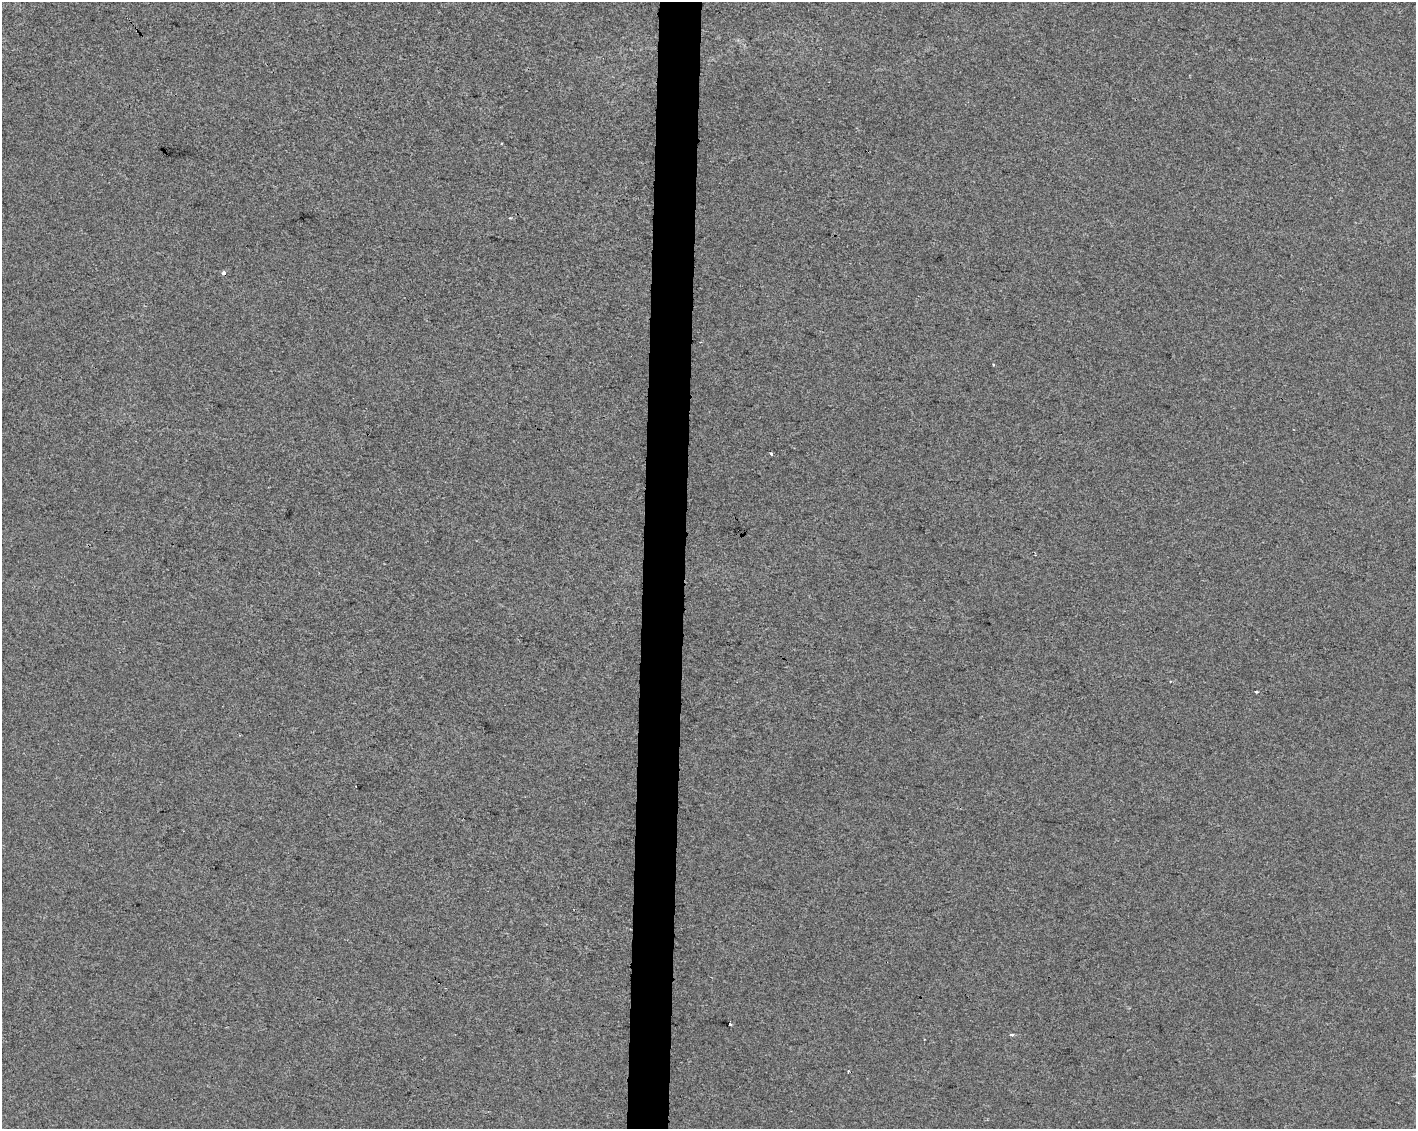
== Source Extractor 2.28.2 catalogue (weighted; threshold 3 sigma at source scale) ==
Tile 8 of 3 x 4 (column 2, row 3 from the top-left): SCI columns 1697-3110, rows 1128-2254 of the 4750 x 4514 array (HDU 1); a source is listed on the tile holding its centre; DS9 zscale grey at full resolution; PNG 1418 x 1131 px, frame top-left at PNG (2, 2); no overlay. Shown black and unused: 3% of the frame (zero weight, under 2 of 3 exposures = <1% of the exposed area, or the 3 px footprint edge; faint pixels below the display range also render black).
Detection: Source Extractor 2.28.2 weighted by HDU 2 'WHT'; one run over the whole footprint, this tile lists its part. Background 8.29e-04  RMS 0.0059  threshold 0.0267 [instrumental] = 3 sigma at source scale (4.5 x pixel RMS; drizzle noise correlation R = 1.50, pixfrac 1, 0.0396/0.0396 arcsec/px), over >= 5 px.
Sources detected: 8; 3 cosmic-ray / hot-pixel residue — not listed; the other 5 listed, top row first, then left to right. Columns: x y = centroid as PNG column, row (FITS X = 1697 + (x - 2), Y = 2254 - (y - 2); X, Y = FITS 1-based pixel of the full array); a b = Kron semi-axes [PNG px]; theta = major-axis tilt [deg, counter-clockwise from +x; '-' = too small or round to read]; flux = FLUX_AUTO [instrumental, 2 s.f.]
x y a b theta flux
993 364 3 2 - 0.51
771 454 3 3 - 2.7
1256 692 4 3 - 7.3
730 1024 3 3 - 3.2
1012 1035 4 3 - 1.4